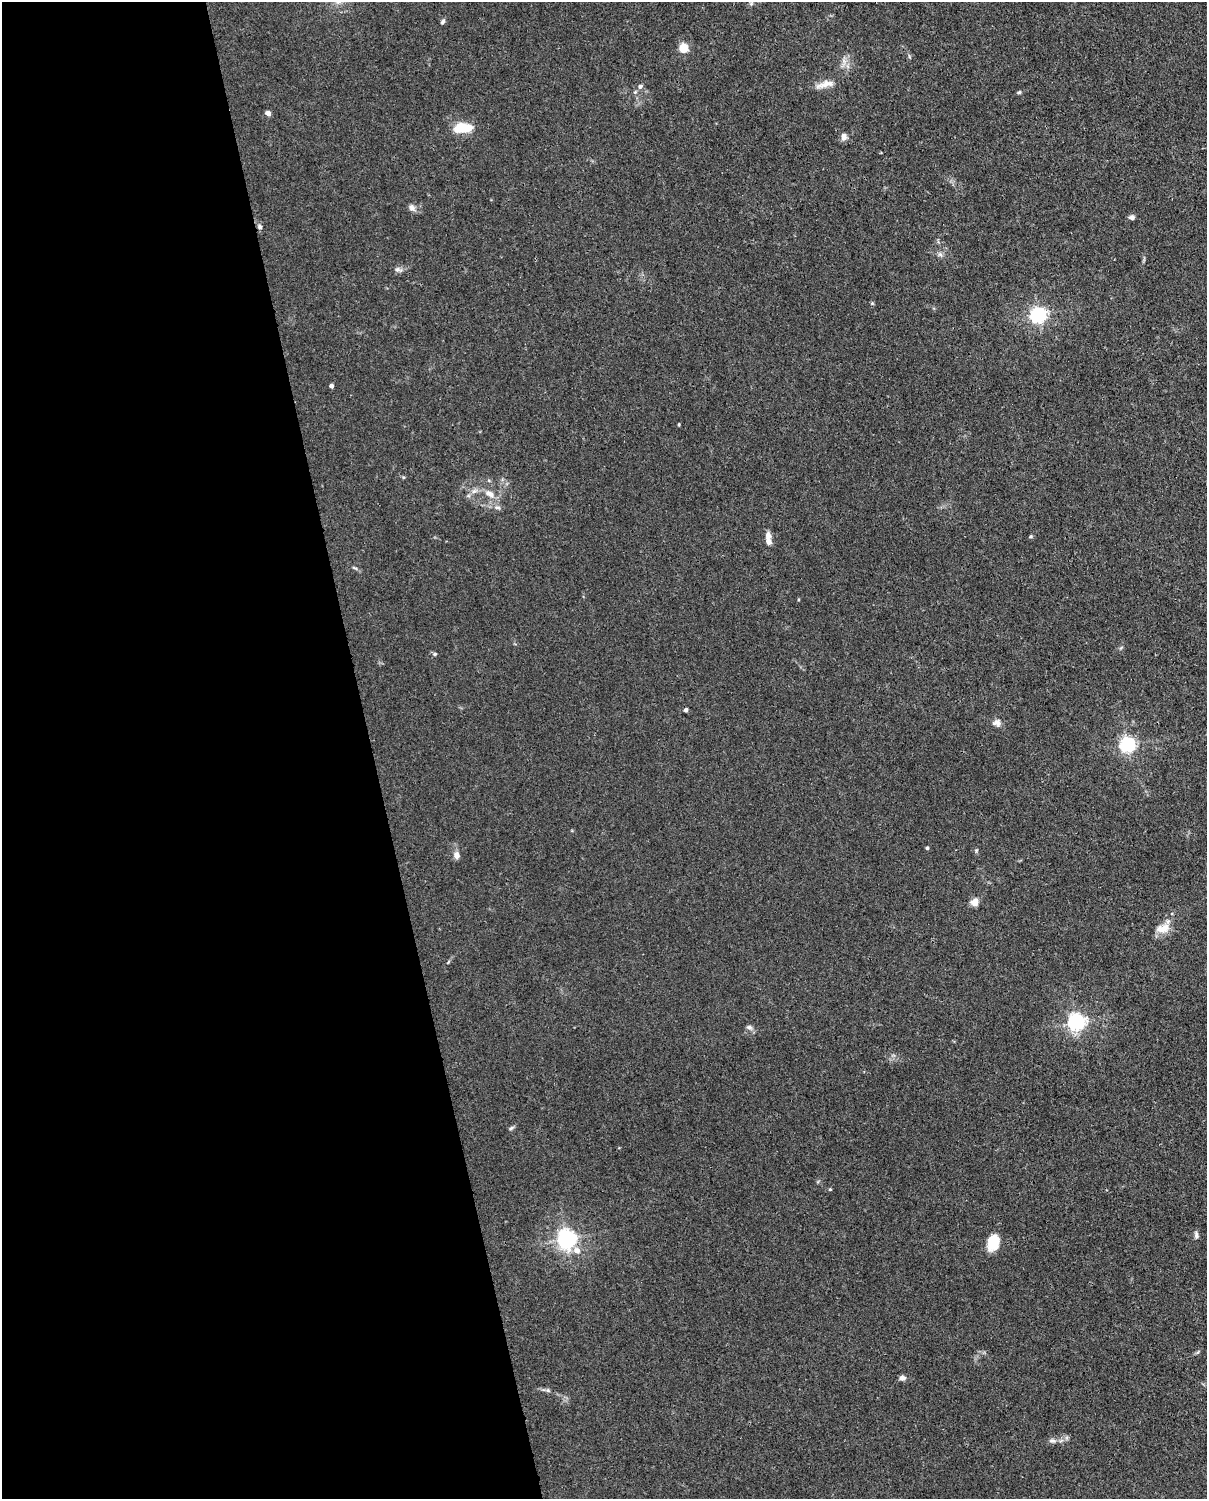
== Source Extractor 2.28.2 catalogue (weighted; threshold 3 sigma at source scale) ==
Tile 5 of 4 x 3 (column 1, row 2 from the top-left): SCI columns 92-1296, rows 1761-3257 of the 5001 x 4906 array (HDU 1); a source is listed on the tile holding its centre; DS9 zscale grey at full resolution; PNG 1209 x 1501 px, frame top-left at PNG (2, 2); no overlay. Shown black and unused: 31% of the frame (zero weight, under 3 of 4 exposures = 7% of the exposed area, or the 3 px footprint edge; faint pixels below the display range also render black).
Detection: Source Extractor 2.28.2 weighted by HDU 2 'WHT'; one run over the whole footprint, this tile lists its part. Background 0.0269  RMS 0.0028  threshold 0.0128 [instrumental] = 3 sigma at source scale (4.5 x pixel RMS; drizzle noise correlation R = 1.50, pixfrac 1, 0.05/0.05 arcsec/px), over >= 5 px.
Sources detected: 45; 1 inside a brighter object's white glare — not listed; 1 inside a brighter listed object's ellipse — not listed separately; the other 43 listed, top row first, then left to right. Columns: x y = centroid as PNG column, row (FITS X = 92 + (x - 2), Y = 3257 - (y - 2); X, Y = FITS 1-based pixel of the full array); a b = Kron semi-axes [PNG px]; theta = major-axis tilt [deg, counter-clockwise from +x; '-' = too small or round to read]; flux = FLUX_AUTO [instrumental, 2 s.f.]
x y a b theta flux
752 2 13 6 72 1.1
442 22 7 5 57 0.58
683 48 5 5 - 16
825 84 26 8 14 2.8
640 86 6 5 - 0.71
635 92 5 5 - 0.38
1019 92 5 4 - 0.39
268 113 4 4 - 2
463 128 18 9 5 8
844 136 10 7 -83 1.2
412 208 10 7 -36 1.2
1132 217 6 6 - 0.93
260 227 8 6 -59 0.69
940 255 7 4 -19 0.61
398 269 11 6 -18 0.91
1038 315 6 6 - 87
331 386 4 4 - 1
474 491 8 5 44 0.89
490 494 15 8 -33 2.6
497 507 9 5 -12 0.94
768 535 11 7 84 1.4
1031 536 5 4 - 0.32
355 568 10 3 -29 0.47
435 654 6 4 1 0.49
686 710 4 4 - 1
997 723 11 9 6 1.4
1128 745 6 6 - 78
927 848 3 3 - 0.53
976 851 5 5 - 0.39
456 855 8 6 -74 1.6
975 902 8 7 - 2.3
1163 928 20 12 18 3.5
1076 1022 6 6 - 110
749 1027 8 6 -30 0.82
511 1128 8 4 36 0.47
830 1189 4 4 - 0.29
1196 1235 10 5 -86 0.78
566 1239 7 6 - 140
995 1245 18 11 34 4.3
577 1250 11 9 -33 1.9
902 1378 7 5 1 1.4
548 1390 6 5 - 0.44
1052 1441 11 6 -5 0.95
Overlapping masked pixels (flux is a lower limit): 1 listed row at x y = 260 227
Isophote crosses this tile's border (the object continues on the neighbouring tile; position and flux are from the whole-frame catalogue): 1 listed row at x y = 752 2